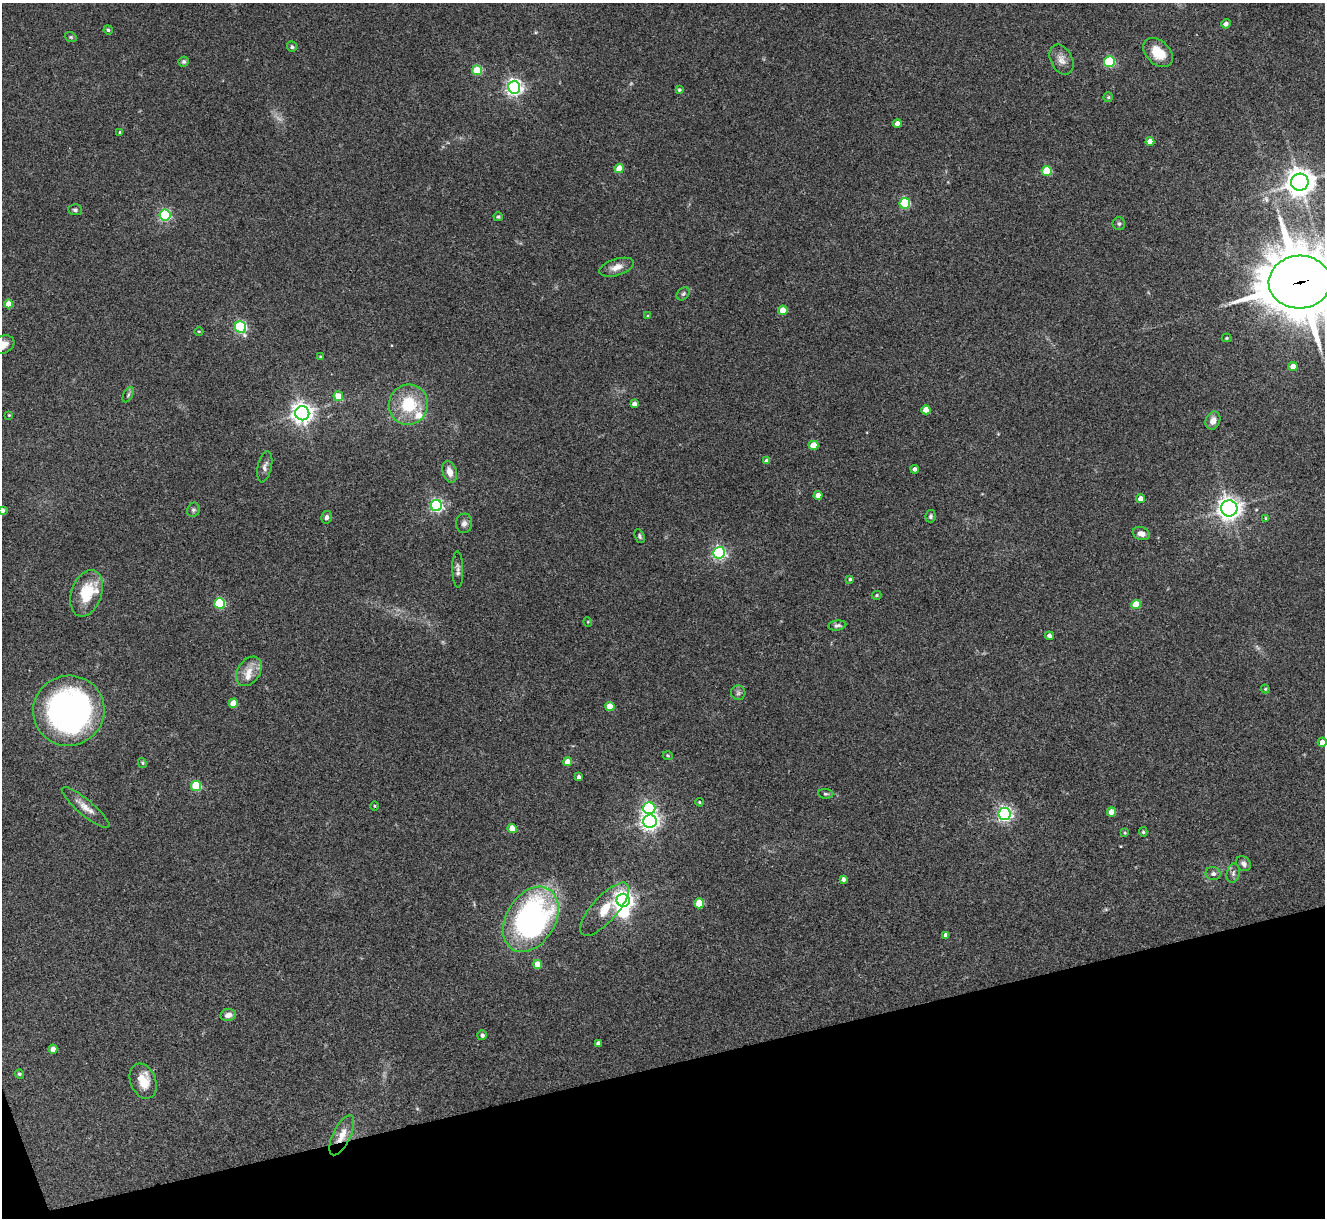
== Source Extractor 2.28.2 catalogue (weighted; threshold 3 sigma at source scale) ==
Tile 14 of 4 x 4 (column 2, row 4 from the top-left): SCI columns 1328-2650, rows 273-1488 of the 5298 x 5285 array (HDU 1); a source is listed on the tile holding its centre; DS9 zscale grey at full resolution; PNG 1327 x 1220 px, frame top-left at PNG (2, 3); each listed source drawn as its Kron ellipse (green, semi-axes under 4 px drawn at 4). Shown black and unused: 13% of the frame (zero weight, under 3 of 4 exposures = <1% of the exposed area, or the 3 px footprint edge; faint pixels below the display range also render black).
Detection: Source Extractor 2.28.2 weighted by HDU 2 'WHT'; one run over the whole footprint, this tile lists its part. Background 0.143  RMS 0.0071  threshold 0.0322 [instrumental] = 3 sigma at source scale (4.5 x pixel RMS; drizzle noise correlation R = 1.50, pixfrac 1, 0.05/0.05 arcsec/px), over >= 5 px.
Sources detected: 116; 2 too faint to see at this stretch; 1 inside a brighter object's white glare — neither listed nor drawn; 3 inside a brighter listed object's ellipse — not listed separately; the other 110 listed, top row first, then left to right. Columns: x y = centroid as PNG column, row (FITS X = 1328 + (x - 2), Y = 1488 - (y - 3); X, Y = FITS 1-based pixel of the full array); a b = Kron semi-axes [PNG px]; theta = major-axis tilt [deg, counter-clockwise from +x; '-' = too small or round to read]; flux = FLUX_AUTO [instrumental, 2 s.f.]
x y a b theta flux
1226 24 5 4 - 3.1
108 30 4 4 - 1.1
71 37 6 4 -21 1
292 47 5 5 - 1.2
1158 52 17 11 -43 16
1062 60 16 10 -64 5.8
1109 61 5 5 - 60
184 62 5 5 - 1.3
477 70 5 5 - 29
514 87 6 6 - 270
679 90 4 4 - 1.2
1108 97 5 5 - 0.87
897 124 4 4 - 5.2
120 132 3 3 - 0.97
1150 141 4 4 - 5.7
619 169 4 4 - 12
1047 171 5 5 - 29
1300 182 8 8 - 830
905 203 5 5 - 48
75 210 7 5 -4 1.5
165 215 5 5 - 84
498 217 5 4 - 0.88
1119 224 6 6 - 1.6
616 267 18 8 18 6.2
1300 282 31 26 3 5100
683 294 7 5 45 1.4
9 304 4 4 - 9.6
783 310 4 4 - 11
648 316 4 3 - 0.65
241 327 6 5 - 100
199 332 4 3 - 0.6
1227 338 5 4 - 0.82
2 345 12 8 21 6.5
320 357 4 3 - 0.65
1293 366 4 4 - 6.4
128 395 8 4 63 1.3
338 396 5 5 - 11
634 404 4 4 - 4.5
408 405 20 19 - 32
926 410 4 4 - 8.6
302 413 7 7 - 510
9 415 3 2 - 0.56
1213 421 9 7 65 4.3
813 445 5 4 - 14
767 461 4 4 - 4
265 467 16 7 78 3.5
915 469 4 4 - 2.3
450 472 11 7 -74 6.5
818 495 4 4 - 5.6
1141 499 4 4 - 5.5
436 505 6 5 - 140
1229 508 8 8 - 490
2 510 4 4 - 2.8
193 510 7 6 - 1.6
931 516 6 5 - 1.5
327 517 6 5 - 2.1
1266 518 4 4 - 0.71
464 523 10 8 79 2.9
1141 534 9 6 -19 4.5
640 536 7 4 -69 1.2
719 553 6 6 - 140
458 570 18 5 -88 3
850 579 4 4 - 1.2
87 593 24 15 71 24
876 595 5 4 - 1.1
220 603 5 5 - 47
1136 604 4 4 - 18
588 622 5 3 - 0.6
837 625 9 5 7 1.9
1049 636 4 4 - 2.4
249 671 16 11 56 8.5
1265 689 4 4 - 0.76
738 693 7 7 - 1.7
233 703 4 4 - 11
610 706 4 4 - 13
69 711 36 35 - 250
1322 742 4 4 - 5.6
668 756 5 3 - 0.78
568 762 4 4 - 7.7
142 763 5 4 - 0.86
579 777 4 4 - 1.7
196 786 5 5 - 38
826 794 7 4 -4 1.2
699 802 4 3 - 0.83
374 806 5 3 - 0.65
86 808 30 7 -40 7.3
649 808 6 6 - 81
1111 812 4 4 - 9.7
1004 814 6 6 - 180
650 821 6 6 - 360
512 828 4 4 - 12
1143 832 5 4 - 1
1125 833 4 3 - 0.64
1244 864 8 6 -46 2.8
1233 873 10 6 79 2.2
1213 874 8 6 -10 2.3
843 879 4 4 - 2.5
623 900 6 6 - 410
699 903 5 5 - 20
605 909 34 12 48 20
531 919 35 24 59 210
946 935 4 4 - 3.3
537 964 4 4 - 9.4
228 1015 8 6 10 4.2
482 1035 5 4 - 2.2
598 1043 4 4 - 2.5
53 1049 4 4 - 5.7
19 1074 4 4 - 1.3
143 1081 18 12 -68 13
342 1135 22 8 64 9.1
Overlapping masked pixels (flux is a lower limit): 2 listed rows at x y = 1300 282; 342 1135
Isophote crosses this tile's border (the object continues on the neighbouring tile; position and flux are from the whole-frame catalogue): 4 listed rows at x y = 1300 282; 2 345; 2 510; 1322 742